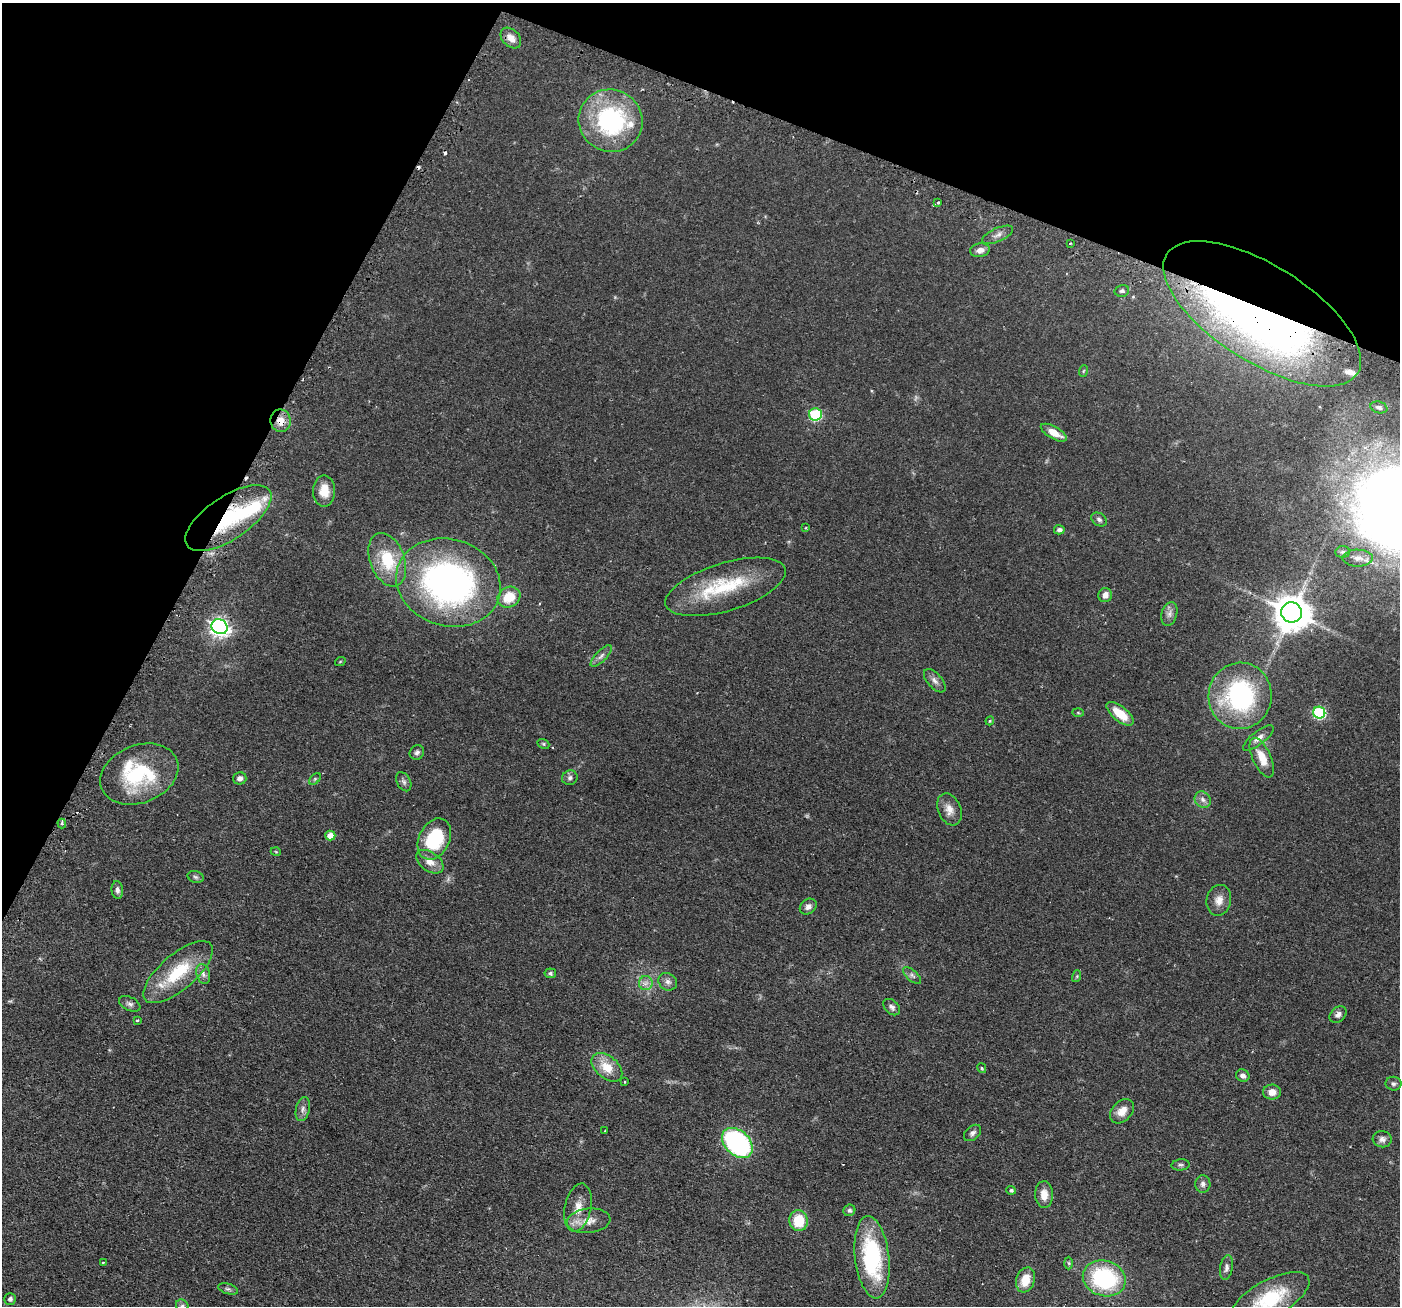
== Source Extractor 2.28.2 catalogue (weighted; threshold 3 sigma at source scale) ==
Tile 2 of 4 x 4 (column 2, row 1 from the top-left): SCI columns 1441-2838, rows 4082-5385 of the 5676 x 5691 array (HDU 1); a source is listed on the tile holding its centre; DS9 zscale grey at full resolution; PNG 1402 x 1308 px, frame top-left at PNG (2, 3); each listed source drawn as its Kron ellipse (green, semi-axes under 4 px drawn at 4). Shown black and unused: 22% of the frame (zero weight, under 2 of 3 exposures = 4% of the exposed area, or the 3 px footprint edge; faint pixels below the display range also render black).
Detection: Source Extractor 2.28.2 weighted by HDU 2 'WHT'; one run over the whole footprint, this tile lists its part. Background 0.0608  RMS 0.0049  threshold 0.0219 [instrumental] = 3 sigma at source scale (4.5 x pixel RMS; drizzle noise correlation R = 1.50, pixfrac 1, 0.05/0.05 arcsec/px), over >= 5 px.
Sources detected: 109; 1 too faint to see at this stretch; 1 inside a brighter object's white glare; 5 cosmic-ray / hot-pixel residue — neither listed nor drawn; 5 inside a brighter listed object's ellipse — not listed separately; the other 97 listed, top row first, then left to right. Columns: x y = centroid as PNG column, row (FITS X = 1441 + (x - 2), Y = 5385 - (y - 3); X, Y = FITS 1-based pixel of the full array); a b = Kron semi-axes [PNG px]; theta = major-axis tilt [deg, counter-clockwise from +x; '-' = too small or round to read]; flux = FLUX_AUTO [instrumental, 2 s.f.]
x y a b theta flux
511 38 12 8 -46 4
610 121 32 31 - 60
938 202 3 3 - 1.5
998 235 17 7 24 2.4
1070 243 3 3 - 0.96
980 250 10 6 9 2.8
1122 291 7 5 16 1
1262 314 112 48 -32 440
1083 371 6 3 70 0.52
1379 407 9 5 -16 1.3
815 414 6 6 - 37
281 421 11 10 - 5.4
1054 433 14 6 -29 5.5
324 491 15 11 -89 6.7
228 518 50 21 34 43
1099 519 8 6 -33 1.3
806 528 3 2 - 0.41
1059 530 5 4 - 1.3
1343 552 7 5 3 1.2
1358 558 15 8 0 3.3
387 560 28 17 -69 20
448 583 53 43 -17 160
726 587 62 24 17 33
1105 595 7 6 - 3.1
509 597 12 10 29 11
1291 612 10 10 - 1200
1169 614 12 7 74 2.3
220 627 8 7 - 210
601 656 14 5 45 2
340 662 5 3 - 0.43
935 681 14 7 -49 2.4
1240 696 33 31 81 68
1078 713 6 4 -2 0.52
1319 713 6 6 - 48
1120 714 16 7 -39 9.4
990 721 4 4 - 0.49
1258 738 19 6 39 2.9
543 744 6 4 -22 0.63
417 752 7 7 - 1.4
1262 758 21 9 -65 7.5
139 774 40 29 21 38
240 778 7 6 - 1.7
570 778 8 7 - 1.6
315 779 7 4 45 0.71
404 782 10 6 -60 1.5
1203 800 9 7 -48 2
949 809 17 11 -67 4.5
62 823 5 4 - 0.79
330 835 5 5 - 5.6
434 839 22 15 63 27
276 852 5 3 - 0.4
430 862 15 9 -35 4.4
196 877 8 6 -17 1.1
117 890 9 5 -85 1.6
1219 900 15 12 77 4.5
808 907 9 7 40 2
178 972 43 17 40 24
550 973 6 4 -7 0.95
203 974 10 6 -74 2
912 975 11 5 -42 1.4
1077 976 6 4 72 0.62
668 982 10 8 -35 2.1
646 983 7 6 - 2
130 1004 11 6 -26 1.6
892 1007 10 6 -43 1.6
1338 1015 10 7 45 2
138 1020 3 2 - 0.72
607 1067 18 11 -40 9.4
982 1068 5 4 - 0.51
1243 1076 7 6 - 1.7
625 1082 3 2 - 0.54
1394 1084 8 7 - 1.2
1272 1092 9 7 1 3.7
303 1109 12 7 76 2
1122 1111 14 10 47 5.2
605 1130 3 2 - 0.35
973 1133 10 6 41 1.7
1382 1139 9 8 - 2.2
737 1143 18 12 -43 79
1181 1165 9 5 5 1.1
1203 1184 9 7 -88 1.8
1011 1190 5 4 - 0.93
1044 1195 13 9 -89 5
578 1208 24 13 78 7.5
849 1210 6 5 - 1.1
589 1221 22 12 6 6
799 1221 10 9 - 13
872 1257 41 17 -83 49
103 1262 3 3 - 0.71
1069 1263 6 4 -88 0.73
1226 1268 12 6 80 1.8
1104 1278 22 17 -17 50
1025 1280 13 9 72 8.6
228 1289 10 5 -17 1.1
10 1299 6 5 - 1.2
1270 1299 44 18 29 27
182 1306 7 5 -44 1.3
Overlapping masked pixels (flux is a lower limit): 3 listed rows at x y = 1262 314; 281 421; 228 518
Isophote crosses this tile's border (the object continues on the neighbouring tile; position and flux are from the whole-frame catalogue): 2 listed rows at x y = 1270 1299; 182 1306